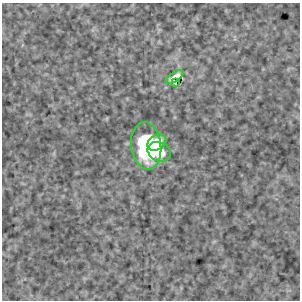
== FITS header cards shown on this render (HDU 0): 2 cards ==
NAXIS1  =                  298
NAXIS2  =                  298

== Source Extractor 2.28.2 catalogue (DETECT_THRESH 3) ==
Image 298 x 298 px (HDU 0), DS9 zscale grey, 1 PNG px = 1 image px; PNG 302 x 302 px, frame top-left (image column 1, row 298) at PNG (2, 3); each listed source drawn as its Kron ellipse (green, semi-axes under 4 px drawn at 4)
Background 0.184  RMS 1.8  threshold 5.41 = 3 sigma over >= 5 px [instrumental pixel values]
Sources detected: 5; all 5 listed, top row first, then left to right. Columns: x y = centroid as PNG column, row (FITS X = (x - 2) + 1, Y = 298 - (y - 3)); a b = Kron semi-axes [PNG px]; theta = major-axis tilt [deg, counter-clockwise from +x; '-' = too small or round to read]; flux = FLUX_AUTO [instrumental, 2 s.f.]
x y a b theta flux
175 77 10 4 34 1000
175 83 3 2 - 54
157 143 10 7 31 1500
146 146 24 15 -82 8800
159 152 12 9 -23 1800